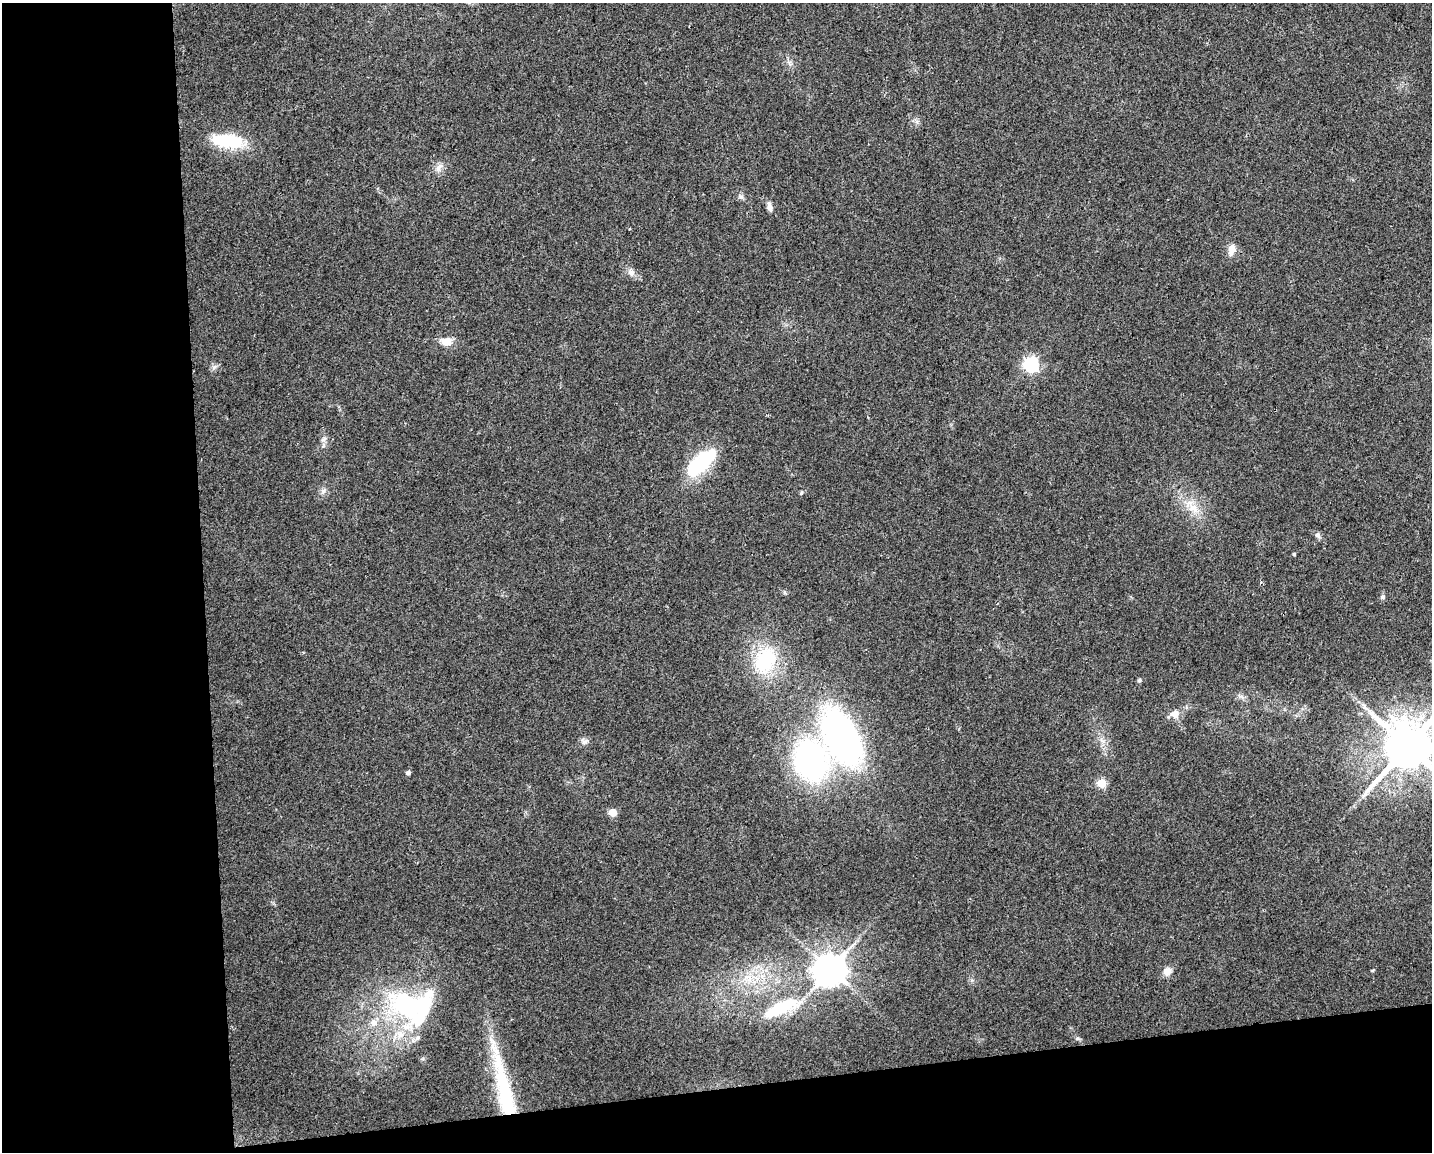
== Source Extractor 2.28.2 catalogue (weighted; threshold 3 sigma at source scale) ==
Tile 10 of 3 x 4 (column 1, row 4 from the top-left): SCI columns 10-1439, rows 1-1150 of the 4352 x 4599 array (HDU 1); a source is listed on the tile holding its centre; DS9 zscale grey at full resolution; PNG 1434 x 1154 px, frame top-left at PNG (2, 3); no overlay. Shown black and unused: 20% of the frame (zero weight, under 2 of 3 exposures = <1% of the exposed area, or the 3 px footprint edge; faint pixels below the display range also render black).
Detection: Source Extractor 2.28.2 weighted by HDU 2 'WHT'; one run over the whole footprint, this tile lists its part. Background 0.0444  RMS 0.0069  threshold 0.0309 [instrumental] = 3 sigma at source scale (4.5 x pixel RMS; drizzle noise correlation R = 1.50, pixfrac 1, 0.0396/0.0396 arcsec/px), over >= 5 px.
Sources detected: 40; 2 inside a brighter object's white glare — not listed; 3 inside a brighter listed object's ellipse — not listed separately; the other 35 listed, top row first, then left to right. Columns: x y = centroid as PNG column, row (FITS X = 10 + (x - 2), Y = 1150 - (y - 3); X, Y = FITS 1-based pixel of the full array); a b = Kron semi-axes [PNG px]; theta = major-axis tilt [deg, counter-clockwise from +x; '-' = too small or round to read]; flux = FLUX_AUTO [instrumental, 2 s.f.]
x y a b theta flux
228 141 34 14 -6 37
439 167 15 7 53 4.2
741 197 7 5 -43 1.7
770 207 12 6 -75 3.2
1232 250 16 10 74 5.5
631 272 9 8 - 3.7
446 342 10 7 1 9.8
1031 364 6 6 - 150
215 366 7 4 19 1.6
323 439 10 6 43 2.2
701 463 44 19 42 40
323 491 7 7 - 2.1
801 493 5 4 - 0.96
1193 508 18 11 -40 11
1318 535 8 6 -61 2.3
1294 554 4 3 - 0.87
1383 597 6 6 - 1.8
765 660 38 25 64 46
1139 680 5 5 - 1.3
1175 714 11 10 - 5.9
841 737 60 32 -66 220
584 741 10 8 0 2.6
1408 746 14 13 - 3900
810 760 33 27 -76 170
408 773 5 4 - 2.3
1101 783 5 5 - 29
613 812 5 5 - 14
830 969 9 9 - 1400
1373 970 5 3 - 0.66
1167 971 10 9 - 5.2
749 979 10 7 43 5.6
408 1004 55 35 -19 86
781 1008 51 15 24 40
1078 1039 7 4 -19 1.1
506 1100 40 20 -78 40
Overlapping masked pixels (flux is a lower limit): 1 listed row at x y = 506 1100
Isophote crosses this tile's border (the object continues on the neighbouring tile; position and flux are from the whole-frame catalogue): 1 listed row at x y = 1408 746